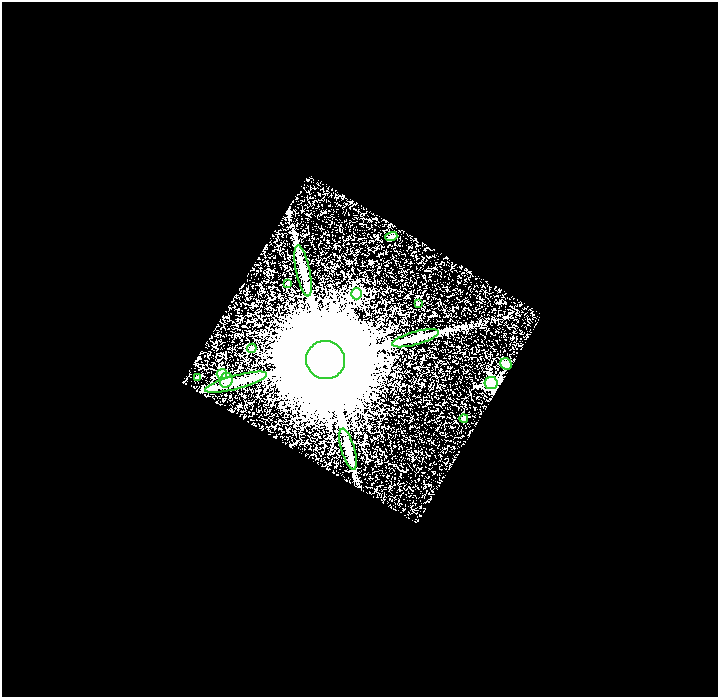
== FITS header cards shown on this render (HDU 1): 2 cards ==
NAXIS1  =                  716
NAXIS2  =                  695

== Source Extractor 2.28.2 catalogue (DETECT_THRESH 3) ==
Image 716 x 695 px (HDU 1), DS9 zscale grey, 1 PNG px = 1 image px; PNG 720 x 699 px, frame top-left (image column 1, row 695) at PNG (2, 2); each listed source drawn as its Kron ellipse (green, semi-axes under 4 px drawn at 4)
Background 1.77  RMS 1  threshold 3.11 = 3 sigma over >= 5 px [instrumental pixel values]
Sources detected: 16; all 16 listed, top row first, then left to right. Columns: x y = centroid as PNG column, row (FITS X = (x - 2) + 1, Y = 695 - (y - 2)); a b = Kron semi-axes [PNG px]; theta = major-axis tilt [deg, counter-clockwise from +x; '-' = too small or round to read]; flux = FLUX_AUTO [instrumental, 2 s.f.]
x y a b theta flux
391 237 6 4 18 9.9e+01
303 271 26 7 -78 6.9e+02
288 284 3 2 - 6.9e+01
357 294 5 5 - 3.5e+03
418 303 4 2 - 5.8e+01
415 338 24 6 15 6.9e+02
252 348 5 4 - 3.2e+02
326 360 19 19 - 2.5e+06
506 364 6 5 - 1.3e+03
222 374 5 5 - 2.7e+03
197 377 4 2 - 9.1e+01
226 380 7 6 - 7.8e+02
236 382 32 6 15 1.0e+03
491 383 6 6 - 7.3e+03
464 418 4 2 - 5.7e+01
348 449 21 6 -74 5.4e+02